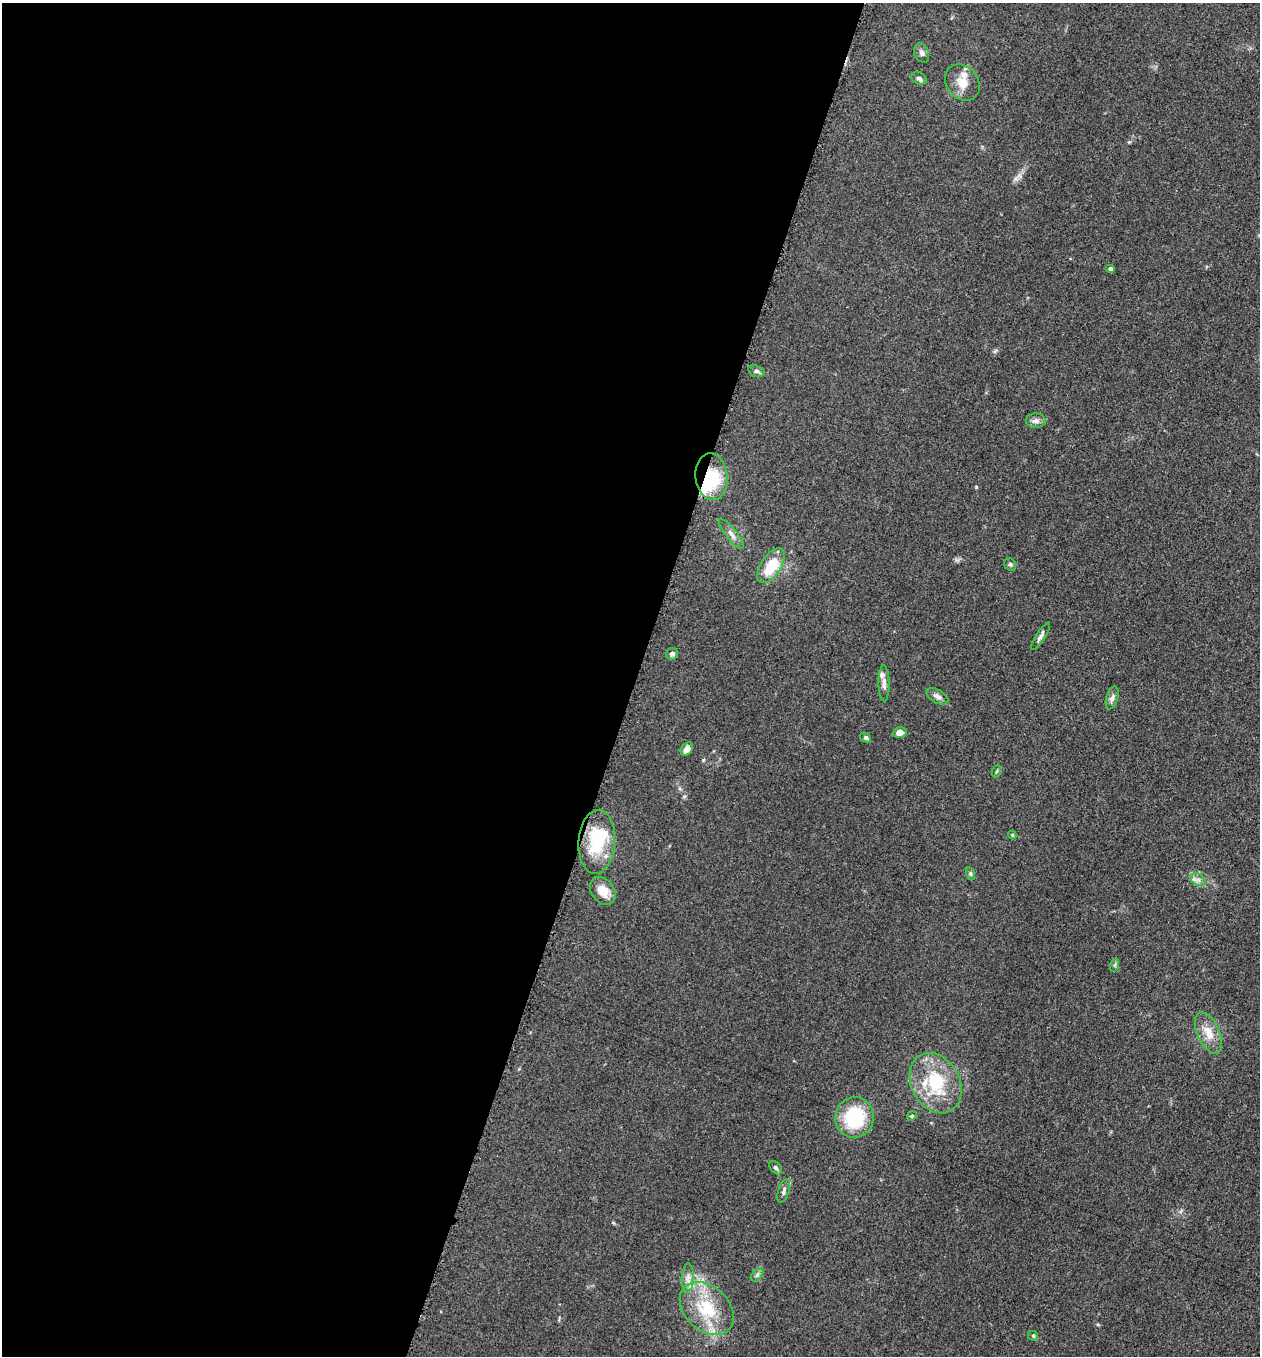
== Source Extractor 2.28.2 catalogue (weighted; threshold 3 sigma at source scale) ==
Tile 5 of 4 x 4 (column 1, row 2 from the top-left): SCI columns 197-1454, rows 2723-4076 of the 5507 x 5462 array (HDU 1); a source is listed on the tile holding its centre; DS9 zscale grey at full resolution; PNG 1262 x 1358 px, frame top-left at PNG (2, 3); each listed source drawn as its Kron ellipse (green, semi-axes under 4 px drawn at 4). Shown black and unused: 50% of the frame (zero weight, under 3 of 5 exposures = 3% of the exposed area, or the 3 px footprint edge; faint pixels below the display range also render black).
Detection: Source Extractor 2.28.2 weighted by HDU 2 'WHT'; one run over the whole footprint, this tile lists its part. Background 0.0767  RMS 0.0066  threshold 0.0296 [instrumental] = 3 sigma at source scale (4.5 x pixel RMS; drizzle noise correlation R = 1.50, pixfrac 1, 0.05/0.05 arcsec/px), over >= 5 px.
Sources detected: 40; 2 inside a brighter object's white glare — neither listed nor drawn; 3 inside a brighter listed object's ellipse — not listed separately; the other 35 listed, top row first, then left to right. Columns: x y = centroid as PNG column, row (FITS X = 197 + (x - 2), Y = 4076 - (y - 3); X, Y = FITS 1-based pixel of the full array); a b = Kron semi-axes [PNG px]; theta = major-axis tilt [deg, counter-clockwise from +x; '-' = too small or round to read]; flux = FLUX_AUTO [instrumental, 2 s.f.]
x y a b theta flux
922 53 10 7 -67 2.2
919 78 8 6 -25 1.7
962 82 19 16 -51 11
1110 268 5 4 - 1.9
756 371 8 5 -16 1.7
1036 421 10 7 3 2.9
712 477 23 16 -84 40
731 534 18 5 -51 3.6
1010 564 7 5 -55 1.3
771 566 20 10 57 22
1040 636 16 4 58 2.2
672 654 6 5 - 2.2
884 683 18 5 -89 3.3
937 696 12 6 -29 2.8
1112 698 12 6 74 2.6
900 732 7 5 10 5
866 738 6 4 -32 1.4
687 749 7 5 52 5
997 771 6 4 70 0.89
1012 835 4 4 - 0.68
597 842 32 18 86 35
971 874 7 4 -71 1
1198 880 8 6 -30 2.5
603 891 15 11 -53 9.2
1115 965 7 4 72 1
1208 1033 22 11 -66 10
935 1083 32 24 -61 36
912 1116 5 4 - 0.83
855 1118 20 19 - 40
776 1168 7 5 -51 1.6
784 1191 12 5 73 2.3
757 1275 7 4 45 1.5
688 1278 14 6 88 4
707 1308 31 22 -44 33
1033 1336 5 4 - 0.86
Overlapping masked pixels (flux is a lower limit): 1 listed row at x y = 712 477